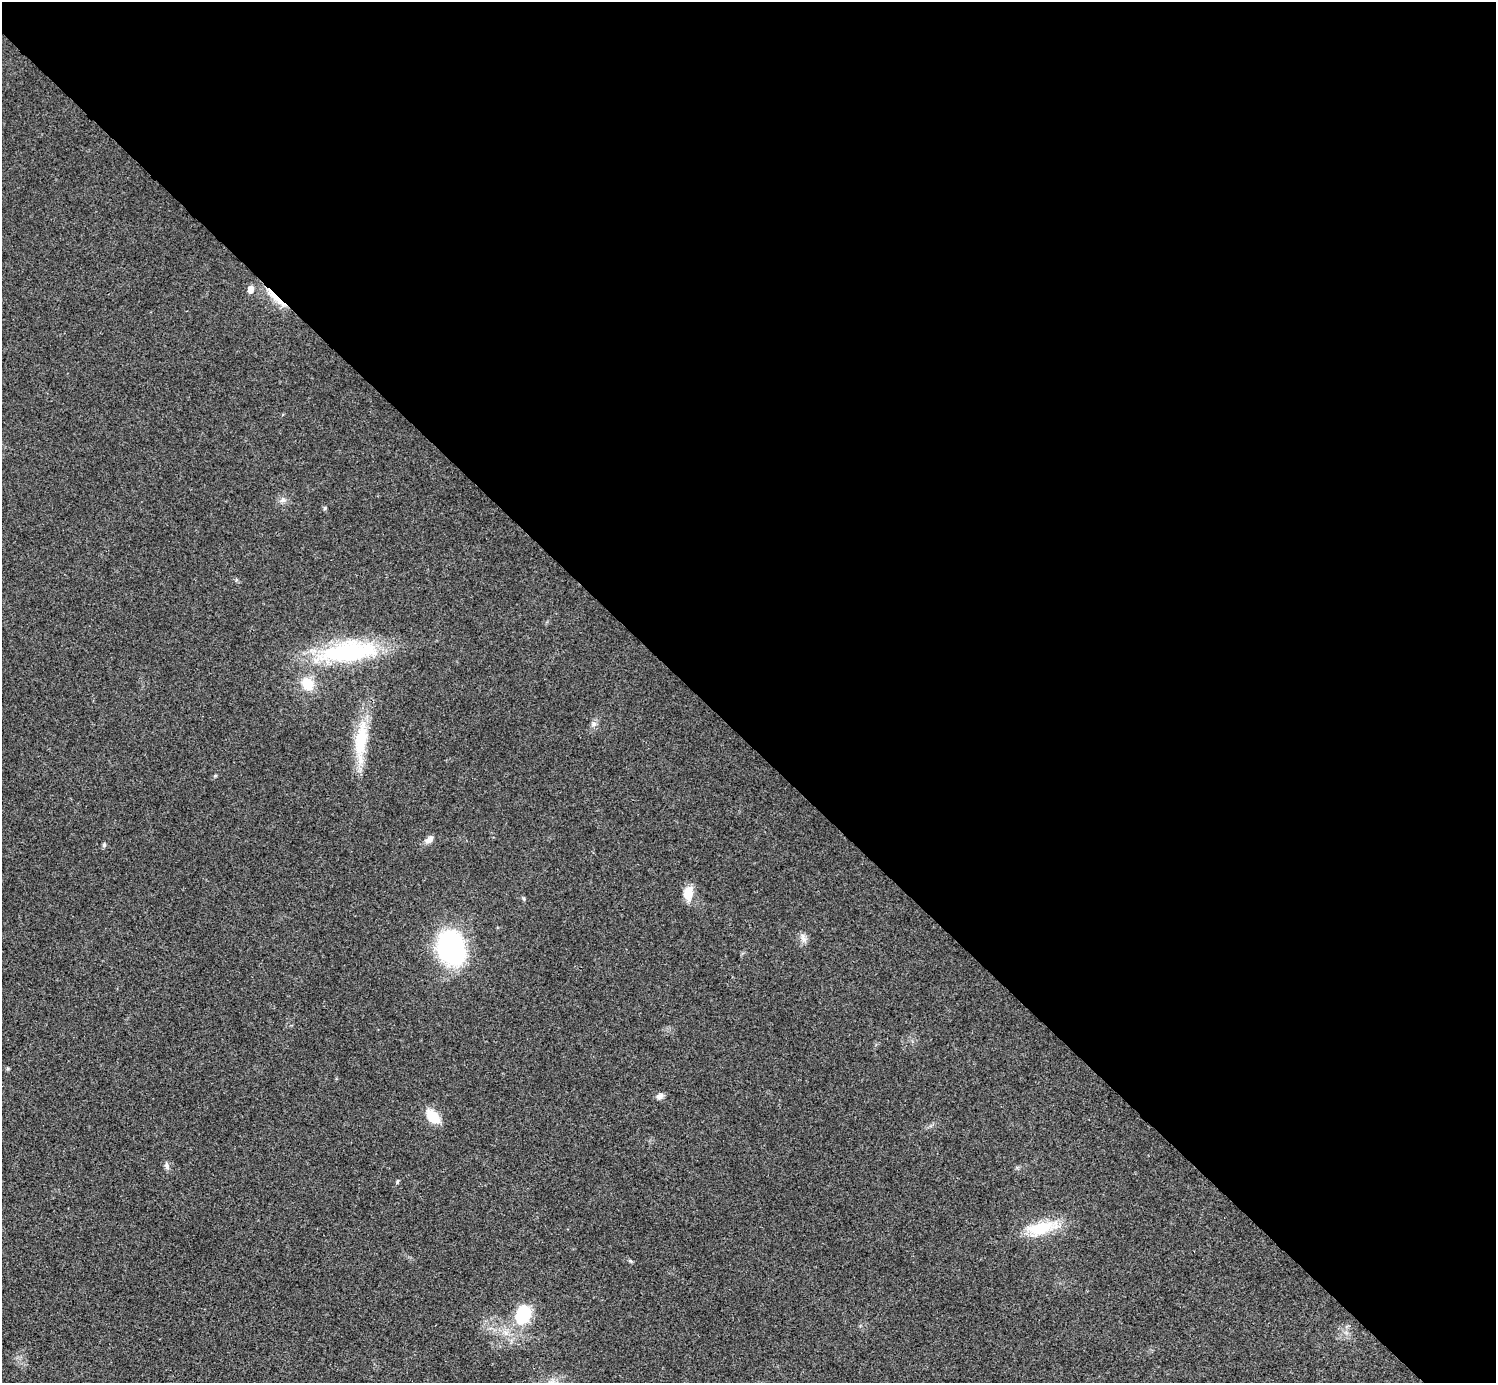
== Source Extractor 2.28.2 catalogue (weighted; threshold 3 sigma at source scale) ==
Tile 8 of 4 x 4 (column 4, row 2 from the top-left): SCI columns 4487-5980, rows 3063-4443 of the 5983 x 5983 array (HDU 1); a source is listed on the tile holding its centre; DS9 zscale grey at full resolution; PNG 1498 x 1385 px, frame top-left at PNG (2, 2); no overlay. Shown black and unused: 54% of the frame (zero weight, under 3 of 4 exposures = <1% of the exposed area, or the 3 px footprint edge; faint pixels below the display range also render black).
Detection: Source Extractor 2.28.2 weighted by HDU 2 'WHT'; one run over the whole footprint, this tile lists its part. Background 0.0192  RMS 0.004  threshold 0.0179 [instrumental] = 3 sigma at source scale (4.5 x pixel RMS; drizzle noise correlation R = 1.50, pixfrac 1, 0.05/0.05 arcsec/px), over >= 5 px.
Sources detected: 22; all 22 listed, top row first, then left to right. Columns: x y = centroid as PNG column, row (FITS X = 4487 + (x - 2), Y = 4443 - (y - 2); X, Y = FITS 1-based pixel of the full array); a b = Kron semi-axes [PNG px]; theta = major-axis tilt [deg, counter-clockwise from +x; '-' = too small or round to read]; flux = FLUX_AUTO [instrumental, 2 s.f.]
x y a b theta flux
251 289 8 7 - 2.6
275 298 39 6 -44 7.7
283 500 10 6 9 1.6
325 508 6 4 48 0.49
348 652 78 25 8 53
307 683 14 11 -57 9.3
594 723 8 8 - 1.4
361 739 53 16 83 20
215 776 5 4 - 0.47
429 840 13 7 38 2.3
104 845 7 5 70 0.7
688 893 17 10 83 6.3
524 899 6 4 -71 0.53
803 938 14 7 -76 2.2
451 947 27 20 -71 81
660 1096 10 7 17 1.7
433 1117 21 13 -45 7.6
167 1166 11 6 -77 1.3
397 1181 7 3 81 0.48
1041 1228 39 15 13 17
630 1261 5 5 - 0.54
523 1314 27 19 69 18
Overlapping masked pixels (flux is a lower limit): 1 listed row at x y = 275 298